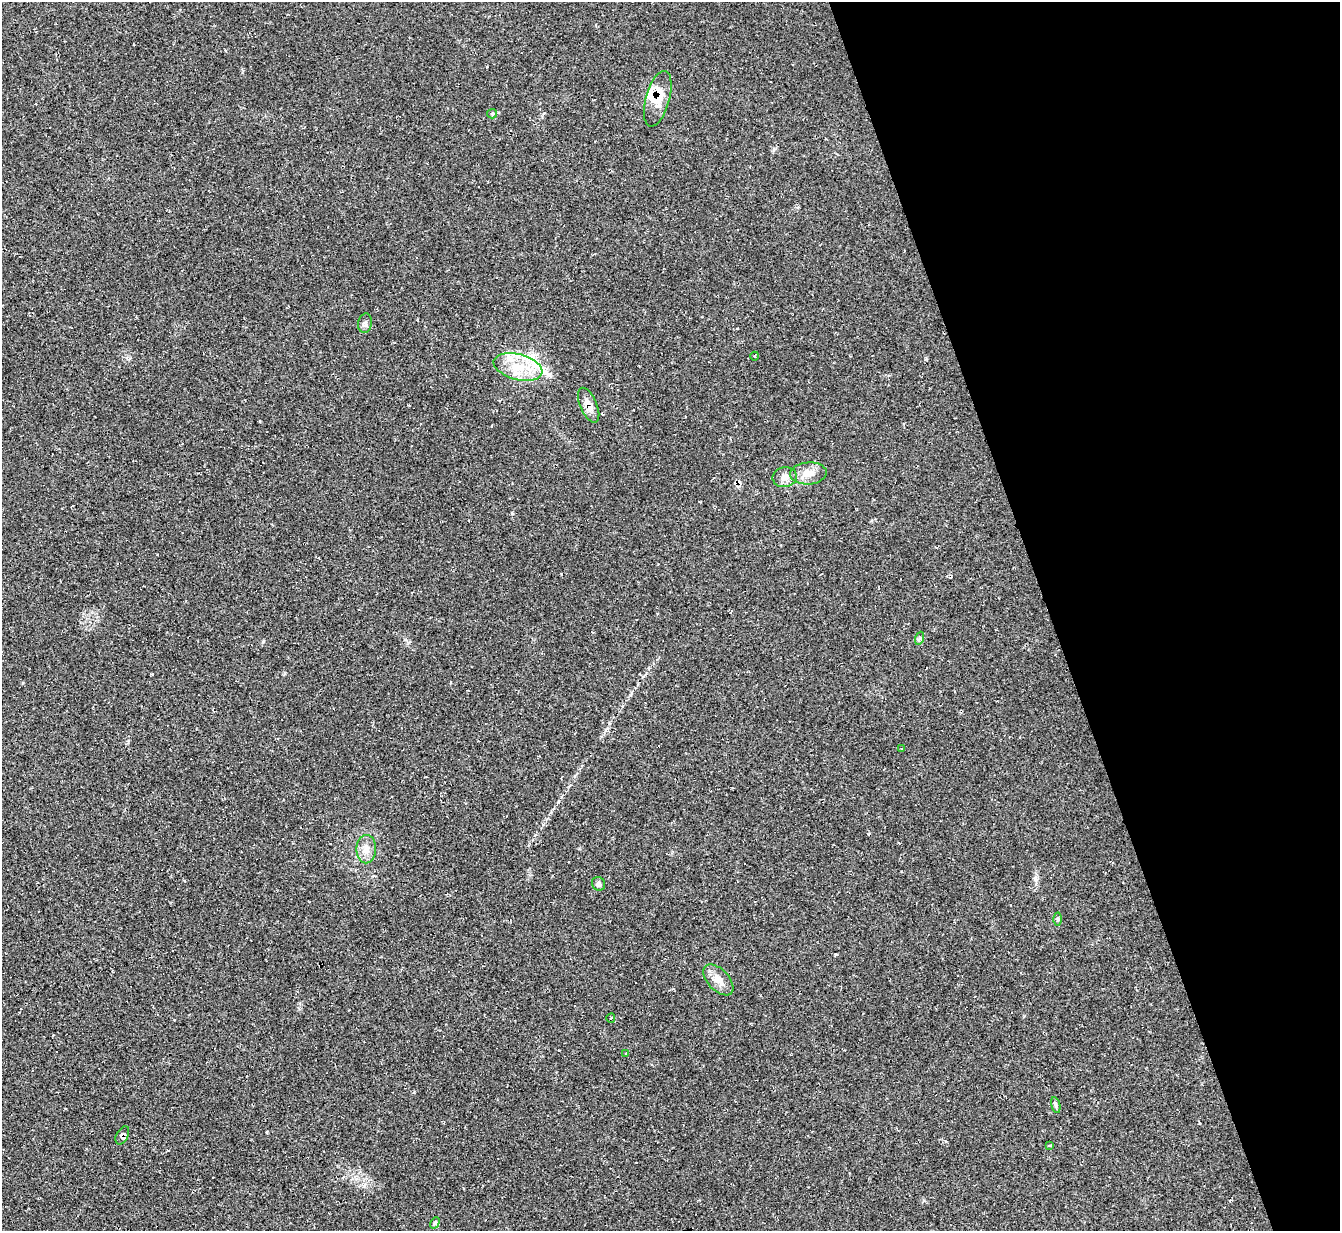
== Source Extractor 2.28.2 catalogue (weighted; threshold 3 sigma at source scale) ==
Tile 12 of 4 x 4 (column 4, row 3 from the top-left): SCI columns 4021-5358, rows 1509-2737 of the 5358 x 5342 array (HDU 1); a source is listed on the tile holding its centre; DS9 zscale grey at full resolution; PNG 1342 x 1233 px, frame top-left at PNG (2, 2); each listed source drawn as its Kron ellipse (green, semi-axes under 4 px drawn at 4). Shown black and unused: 22% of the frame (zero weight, under 2 of 3 exposures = <1% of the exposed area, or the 3 px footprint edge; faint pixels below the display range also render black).
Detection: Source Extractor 2.28.2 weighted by HDU 2 'WHT'; one run over the whole footprint, this tile lists its part. Background 0.0474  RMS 0.0067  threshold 0.0302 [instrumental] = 3 sigma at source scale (4.5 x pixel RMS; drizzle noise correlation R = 1.50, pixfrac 1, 0.05/0.05 arcsec/px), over >= 5 px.
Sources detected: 26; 2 cosmic-ray / hot-pixel residue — neither listed nor drawn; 4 inside a brighter listed object's ellipse — not listed separately; the other 20 listed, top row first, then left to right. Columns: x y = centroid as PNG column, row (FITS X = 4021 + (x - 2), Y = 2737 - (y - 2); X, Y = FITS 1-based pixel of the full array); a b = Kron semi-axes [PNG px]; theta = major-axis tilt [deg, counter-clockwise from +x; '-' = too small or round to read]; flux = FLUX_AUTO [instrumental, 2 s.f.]
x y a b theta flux
658 99 29 12 74 13
492 114 5 4 - 0.85
365 323 10 7 83 2.2
755 356 4 3 - 0.49
518 367 25 13 -15 18
589 405 19 8 -67 6.3
808 473 18 11 4 8.1
785 477 12 10 11 4.5
920 638 6 4 71 1.1
901 749 3 3 - 1.3
366 849 14 10 88 5.6
598 884 7 6 - 1.9
1058 919 6 4 -89 0.98
718 980 18 10 -47 6.8
611 1018 4 2 - 0.57
626 1053 3 3 - 0.49
1056 1105 8 4 -77 1.3
122 1135 10 5 62 1.9
1049 1145 3 2 - 0.57
435 1223 6 4 61 1.3
Overlapping masked pixels (flux is a lower limit): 3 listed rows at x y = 658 99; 589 405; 122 1135
Unlisted compact peaks at least as high as the median listed source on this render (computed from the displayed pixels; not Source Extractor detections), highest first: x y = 512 513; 774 149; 285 673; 558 802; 924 1200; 414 1092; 498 112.